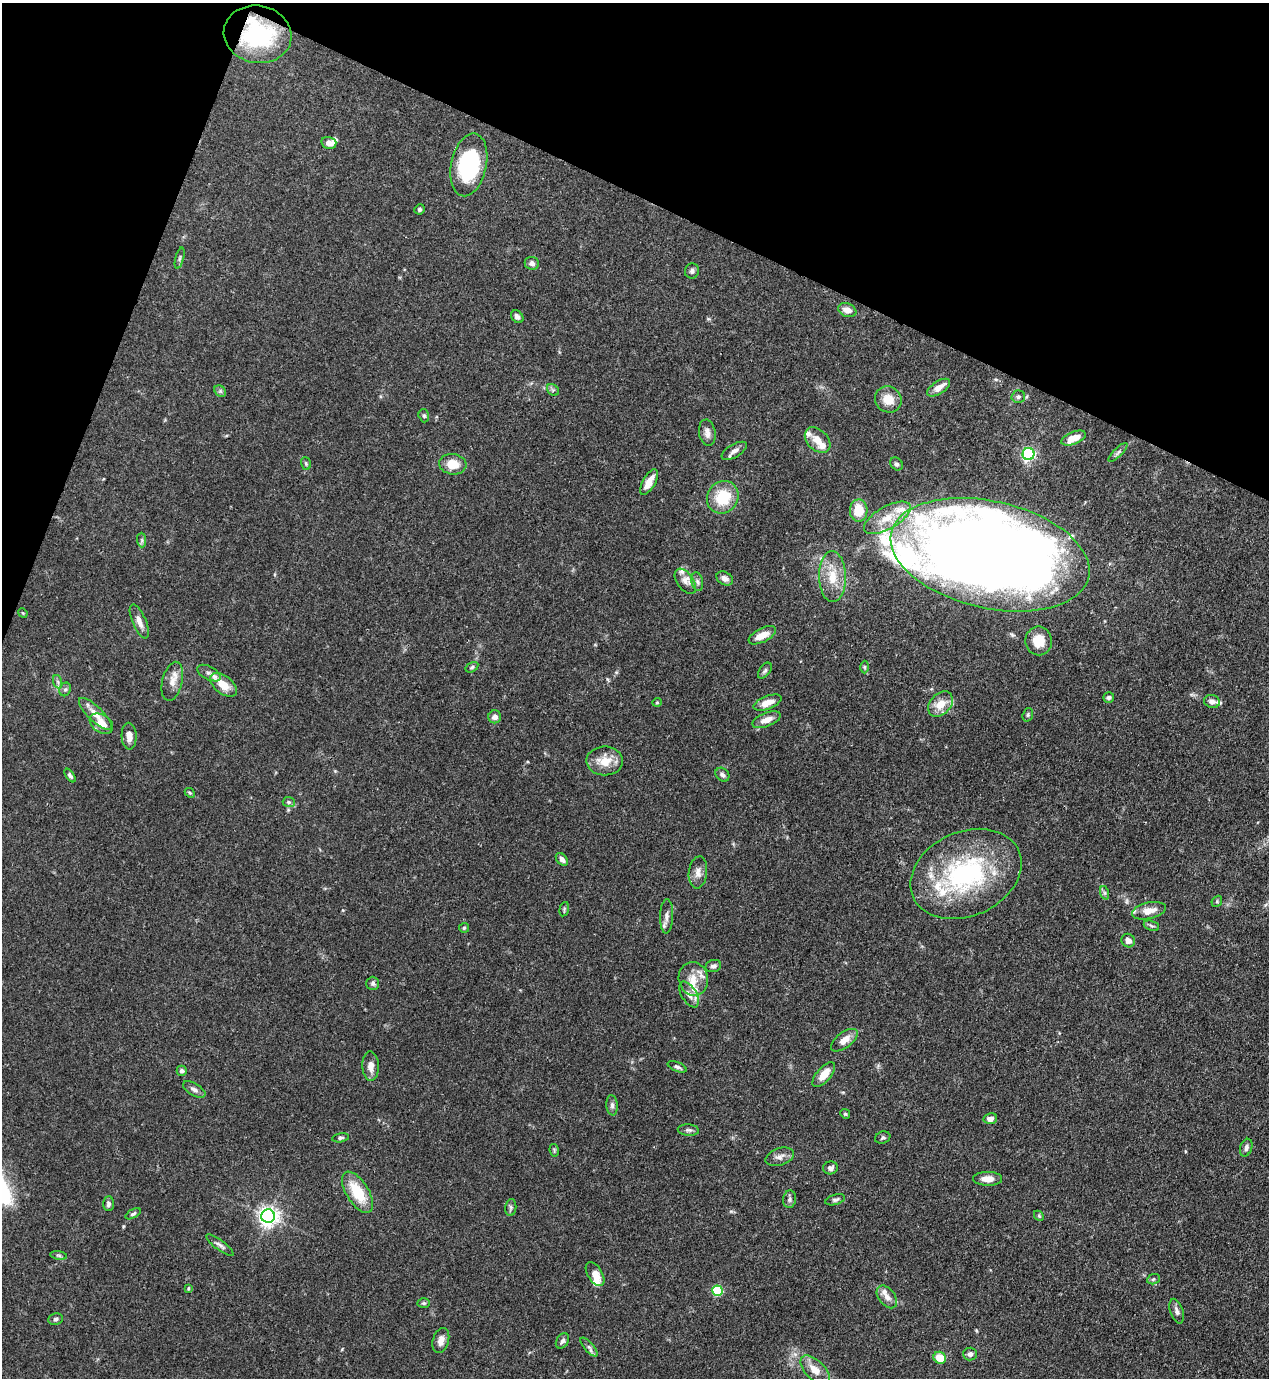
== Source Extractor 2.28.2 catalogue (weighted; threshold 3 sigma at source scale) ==
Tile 2 of 4 x 4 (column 2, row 1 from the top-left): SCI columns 1490-2756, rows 4169-5544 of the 5649 x 5585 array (HDU 1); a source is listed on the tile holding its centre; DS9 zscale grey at full resolution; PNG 1271 x 1380 px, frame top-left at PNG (2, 3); each listed source drawn as its Kron ellipse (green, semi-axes under 4 px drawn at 4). Shown black and unused: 19% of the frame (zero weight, under 3 of 4 exposures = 7% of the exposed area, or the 3 px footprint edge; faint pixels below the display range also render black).
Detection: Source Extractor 2.28.2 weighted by HDU 2 'WHT'; one run over the whole footprint, this tile lists its part. Background 0.077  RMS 0.0036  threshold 0.0161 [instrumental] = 3 sigma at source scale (4.5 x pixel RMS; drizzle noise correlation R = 1.50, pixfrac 1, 0.05/0.05 arcsec/px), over >= 5 px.
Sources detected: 131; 1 inside a brighter object's white glare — neither listed nor drawn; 12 inside a brighter listed object's ellipse — not listed separately; the other 118 listed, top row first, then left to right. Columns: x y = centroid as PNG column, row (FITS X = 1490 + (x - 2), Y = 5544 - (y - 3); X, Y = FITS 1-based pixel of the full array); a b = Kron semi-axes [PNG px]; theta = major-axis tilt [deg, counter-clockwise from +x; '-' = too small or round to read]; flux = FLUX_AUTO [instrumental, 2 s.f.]
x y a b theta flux
258 34 34 28 -11 37
329 143 7 6 - 1.8
469 165 32 17 78 34
419 209 5 5 - 0.78
180 258 11 3 75 0.71
532 263 7 6 - 1.3
692 271 8 7 - 1
847 310 9 6 -21 2.9
517 317 7 5 -48 1.3
939 388 13 6 33 3.4
553 390 7 5 -44 0.72
220 391 6 5 - 0.68
1018 397 7 6 - 0.87
888 399 14 12 -39 5.2
424 416 7 5 -73 0.63
707 433 13 8 -81 2.1
1074 438 13 6 23 5.7
818 440 15 10 -45 4.1
734 451 14 6 30 1.8
1118 452 12 4 45 0.94
1028 454 6 6 - 69
306 463 6 5 - 0.55
453 464 14 10 -8 5.7
896 464 7 5 -47 0.81
649 482 14 6 60 4.4
723 497 17 15 54 13
859 510 11 9 88 7.8
887 518 26 11 30 7.4
142 540 7 4 -89 0.7
990 555 101 53 -13 840
832 577 25 13 -89 8.4
725 578 9 6 -31 1.8
685 581 14 8 -55 2.4
697 582 9 6 -79 1
23 613 5 4 - 0.38
139 621 18 7 -67 2.5
762 635 15 7 27 4.6
1039 641 14 13 - 6.3
472 667 7 4 32 0.65
865 667 6 4 -89 0.56
765 671 9 5 52 0.83
209 673 13 6 -27 1.7
172 681 20 10 76 3.7
58 682 7 4 -71 0.78
223 685 15 9 -38 6.1
65 689 7 5 67 0.77
1109 697 5 5 - 0.79
1212 701 8 6 -14 1.6
657 702 5 4 - 0.39
768 703 15 6 21 4.1
941 704 14 10 47 5.5
95 714 21 7 -44 4.2
1028 715 7 5 71 0.63
495 717 6 6 - 1.7
767 720 15 7 20 3.4
101 724 13 9 -33 4.6
129 736 13 7 -88 3.2
605 761 18 14 -1 6.6
722 775 8 6 -46 1
70 776 8 4 -54 0.83
190 793 5 4 - 0.44
289 802 6 5 - 0.71
562 859 7 5 -51 1.4
698 872 16 9 84 2.6
966 874 58 42 24 58
1105 893 7 4 -71 0.68
1217 901 6 4 48 0.54
564 909 7 4 76 0.58
1149 911 17 8 13 4.1
667 916 17 6 88 2.1
1151 926 8 4 -20 0.77
464 928 5 5 - 0.51
1128 941 7 6 - 2.3
713 966 8 6 17 1.1
693 979 17 14 -78 5.9
373 983 6 6 - 0.89
689 994 14 7 -59 2.5
844 1040 16 7 37 3.2
371 1066 15 8 -88 2.8
677 1067 10 4 -23 1
182 1071 5 5 - 0.96
824 1075 15 7 50 4.4
194 1089 12 6 -30 1.4
612 1105 10 5 -85 1.1
845 1114 5 4 - 0.5
990 1119 7 5 10 1.9
688 1130 11 5 -5 1.1
341 1138 8 4 10 0.71
883 1138 8 6 20 0.65
1246 1148 9 6 72 1.1
554 1150 6 4 -79 0.5
780 1157 15 8 18 2.2
830 1168 7 6 - 1.2
988 1179 14 7 -1 3.4
357 1192 23 11 -58 12
790 1199 9 6 81 1
835 1200 10 5 16 0.93
108 1204 7 5 86 0.96
511 1208 8 5 82 0.85
133 1214 8 4 30 0.66
268 1216 7 6 - 200
1039 1216 5 4 - 0.47
220 1245 17 5 -37 1.4
59 1255 8 4 -9 0.64
595 1274 13 7 -58 3.4
1153 1279 6 5 - 0.64
188 1288 4 3 - 0.34
717 1291 5 5 - 27
887 1297 13 8 -52 2.5
424 1303 6 5 - 0.58
1177 1311 13 6 -71 1.5
56 1319 7 5 8 0.87
441 1341 13 8 74 2.4
562 1341 8 6 57 1
589 1347 12 4 -50 1.1
970 1354 7 6 - 1.2
940 1358 6 5 - 6.6
815 1370 18 9 -43 4.5
Overlapping masked pixels (flux is a lower limit): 2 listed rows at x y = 258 34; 469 165